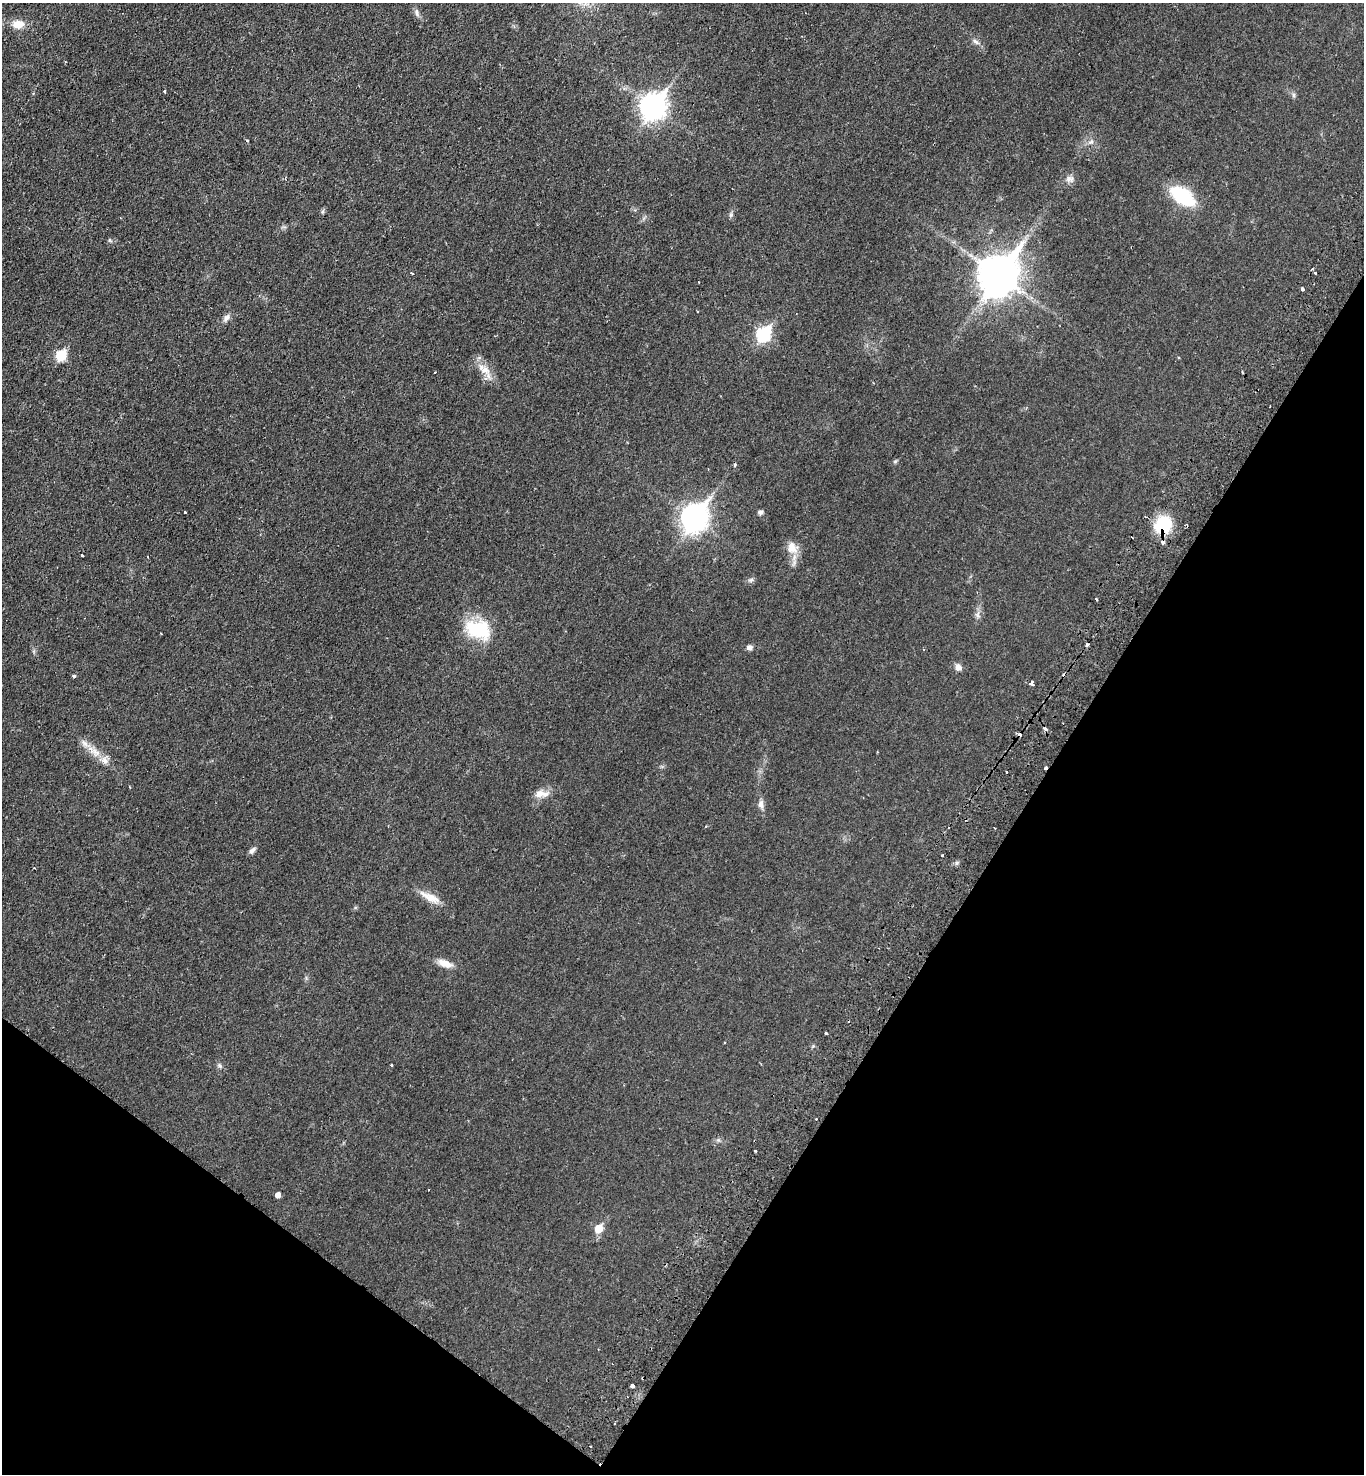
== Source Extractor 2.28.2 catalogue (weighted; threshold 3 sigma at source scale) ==
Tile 15 of 4 x 4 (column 3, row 4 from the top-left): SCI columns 2929-4290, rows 40-1511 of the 5996 x 5963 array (HDU 1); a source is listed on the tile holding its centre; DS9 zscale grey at full resolution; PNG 1366 x 1476 px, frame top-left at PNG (2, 3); no overlay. Shown black and unused: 30% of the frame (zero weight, under 2 of 3 exposures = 3% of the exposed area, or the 3 px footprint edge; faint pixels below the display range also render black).
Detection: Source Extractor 2.28.2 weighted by HDU 2 'WHT'; one run over the whole footprint, this tile lists its part. Background 0.0278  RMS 0.0048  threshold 0.0217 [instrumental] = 3 sigma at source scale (4.5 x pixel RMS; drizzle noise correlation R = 1.50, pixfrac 1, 0.05/0.05 arcsec/px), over >= 5 px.
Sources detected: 66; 1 inside a brighter object's white glare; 13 cosmic-ray / hot-pixel residue — not listed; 1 inside a brighter listed object's ellipse — not listed separately; the other 51 listed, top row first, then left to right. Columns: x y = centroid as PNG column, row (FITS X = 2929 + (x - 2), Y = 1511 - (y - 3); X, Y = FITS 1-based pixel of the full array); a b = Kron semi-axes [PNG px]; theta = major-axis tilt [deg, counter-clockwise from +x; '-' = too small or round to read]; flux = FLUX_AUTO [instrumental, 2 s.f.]
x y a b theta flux
417 13 12 5 -71 1.6
18 24 13 10 -3 5.8
975 41 9 5 -36 1.5
164 91 3 3 - 0.59
1293 95 7 4 -89 0.83
653 106 11 9 55 370
1091 142 9 5 43 1.6
1070 179 11 8 -3 2.2
1182 196 20 11 -35 36
412 273 4 3 - 0.65
1315 273 3 3 - 1.2
999 275 14 11 56 1300
1302 289 3 3 - 1.9
226 318 12 6 58 2
764 334 8 6 55 62
61 355 7 6 - 28
485 370 16 10 -42 5.2
895 461 6 5 - 0.65
185 512 3 2 - 0.43
760 512 6 6 - 1.1
695 518 11 9 58 400
1163 525 22 18 49 18
792 548 16 13 -61 5.6
82 555 3 2 - 0.68
751 580 8 5 21 1.1
1096 599 3 3 - 1.6
978 615 9 4 82 1.5
475 628 29 23 -43 19
749 647 7 6 - 1.5
958 667 8 7 - 2.4
74 676 4 4 - 0.71
1031 683 4 3 - 7.2
1045 729 4 3 - 2.9
84 743 13 6 -47 2.7
104 760 12 7 -58 3.1
541 794 20 9 1 4.2
761 804 12 7 -84 2.3
252 850 10 5 45 1.6
942 855 3 2 - 0.42
956 863 6 4 71 0.79
430 897 31 9 -26 6.2
445 963 19 9 -22 4.6
826 1033 3 3 - 1.7
220 1065 6 5 - 0.94
391 1065 3 3 - 0.77
756 1151 3 2 - 0.71
278 1195 5 4 - 2.1
598 1228 7 6 - 7.3
632 1386 4 4 - 1.4
614 1423 3 3 - 1.2
590 1446 3 3 - 1.7
Overlapping masked pixels (flux is a lower limit): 1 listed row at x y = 1163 525
Unlisted compact peaks at least as high as the median listed source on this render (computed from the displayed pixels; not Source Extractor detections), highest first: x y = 731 215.